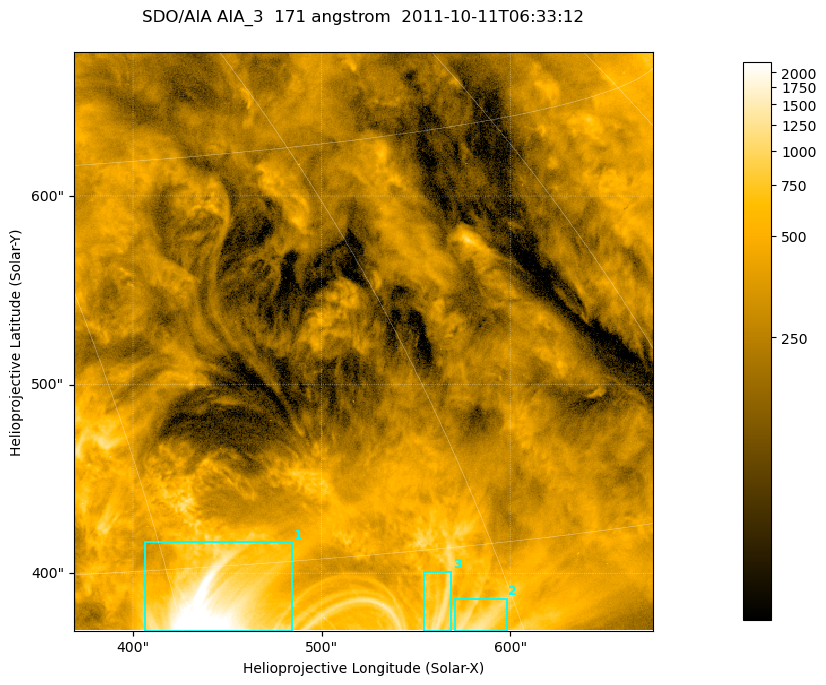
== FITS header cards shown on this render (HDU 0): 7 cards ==
TELESCOP= 'SDO/AIA '
INSTRUME= 'AIA_3   '
WAVELNTH=                  171
WAVEUNIT= 'angstrom'
DATE-OBS= '2011-10-11T06:33:12.34'
CTYPE1  = 'HPLN-TAN'
CTYPE2  = 'HPLT-TAN'

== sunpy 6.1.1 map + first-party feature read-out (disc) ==
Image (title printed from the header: SDO/AIA AIA_3  171 angstrom  2011-10-11T06:33:12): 512 x 512 px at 0.599 arcsec/px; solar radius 961 arcsec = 1603 px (partial field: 3.2% of the solar disc is inside the frame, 100% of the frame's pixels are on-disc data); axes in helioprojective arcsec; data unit not stated in the header (colour bar unlabelled)
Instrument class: DISC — disc imager (sunpy class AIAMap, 171 A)
Bright regions (active regions / flare kernels): reference = the on-disc median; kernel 5 px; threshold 5 sigma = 704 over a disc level ~261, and >= 1.15x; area >= 262 px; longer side >= 6 px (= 3.6 arcsec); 3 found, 3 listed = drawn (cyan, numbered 1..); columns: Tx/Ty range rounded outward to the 2 arcsec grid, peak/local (2 s.f.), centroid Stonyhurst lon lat
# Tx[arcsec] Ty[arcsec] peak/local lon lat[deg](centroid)
1 406..486 368..418 12 +31 +29
2 570..598 368..388 5.2 +43 +27
3 554..570 368..402 5 +41 +28